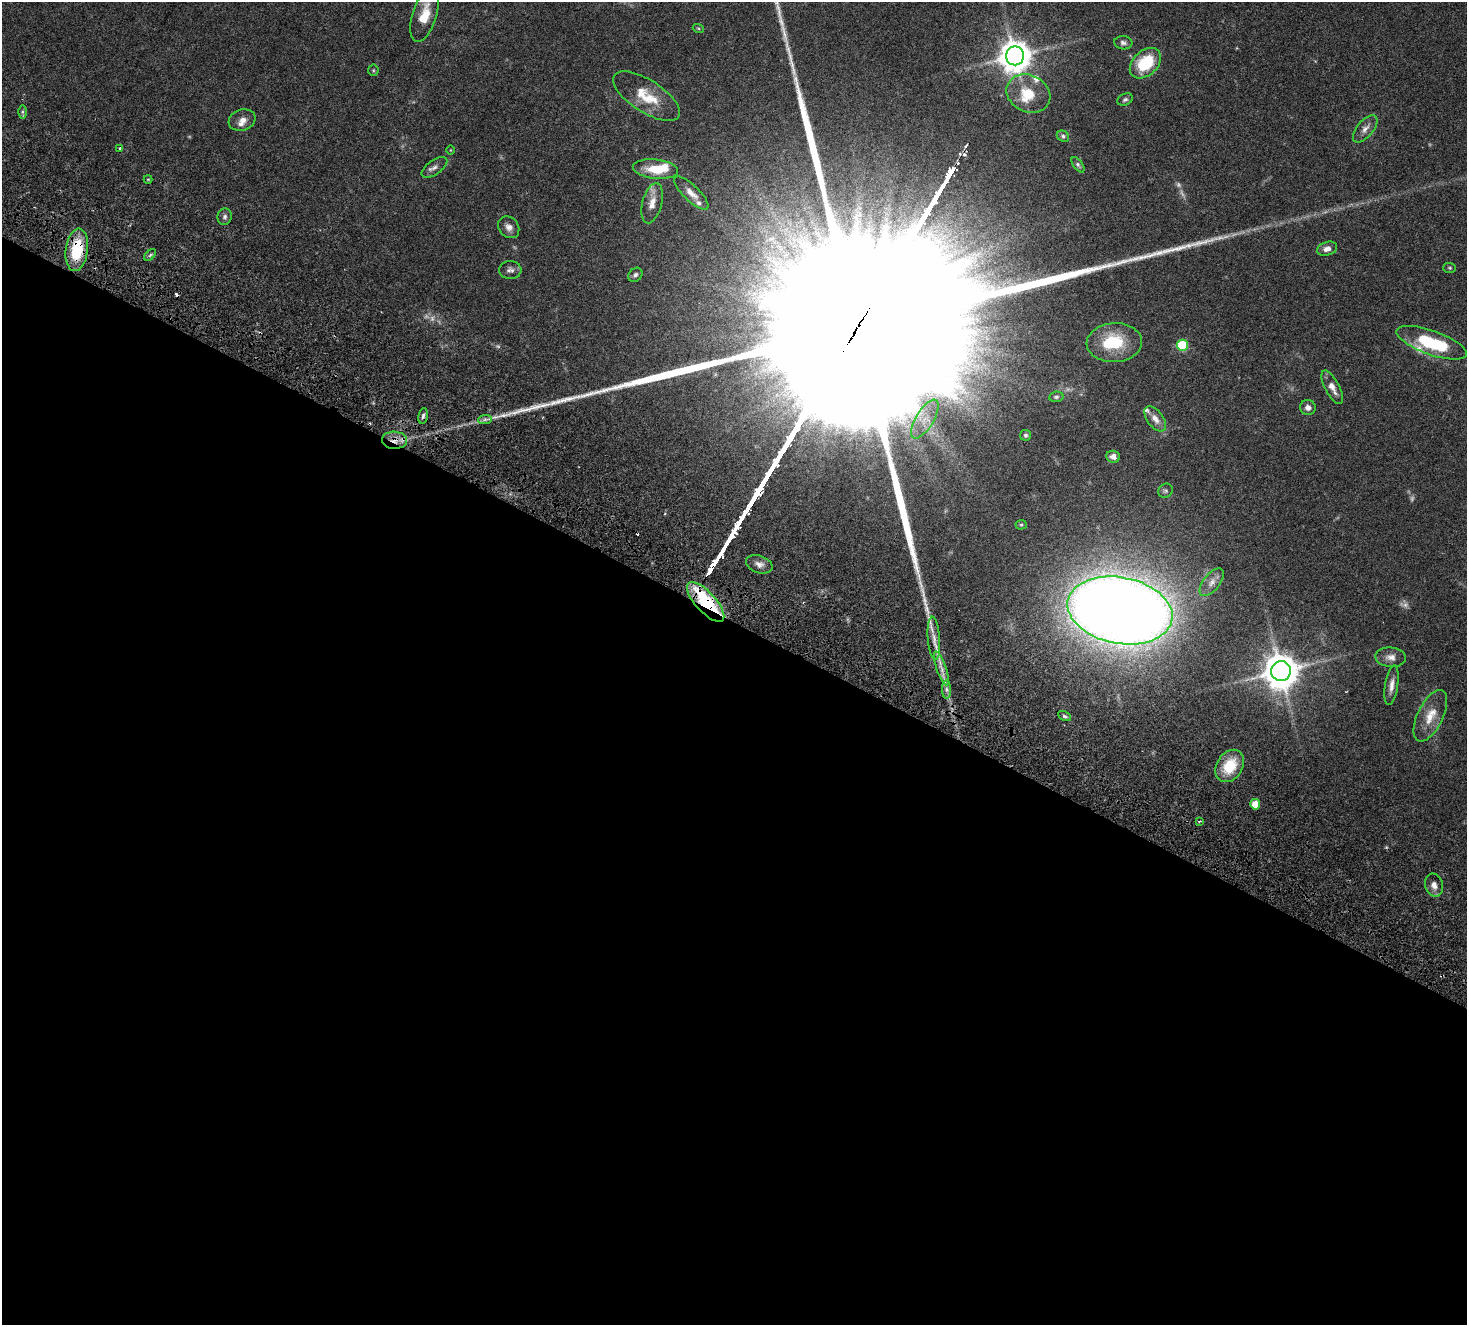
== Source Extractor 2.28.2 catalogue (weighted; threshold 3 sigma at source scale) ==
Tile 14 of 4 x 4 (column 2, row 4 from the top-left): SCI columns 1666-3130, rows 489-1811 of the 6271 x 6331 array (HDU 1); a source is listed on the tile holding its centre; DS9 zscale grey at full resolution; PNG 1469 x 1327 px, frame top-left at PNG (2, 2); each listed source drawn as its Kron ellipse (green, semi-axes under 4 px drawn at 4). Shown black and unused: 53% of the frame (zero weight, under 4 of 8 exposures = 12% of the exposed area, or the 3 px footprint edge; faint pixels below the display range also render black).
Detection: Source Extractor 2.28.2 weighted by HDU 2 'WHT'; one run over the whole footprint, this tile lists its part. Background 0.0478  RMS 0.0023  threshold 0.00922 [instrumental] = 3 sigma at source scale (4.09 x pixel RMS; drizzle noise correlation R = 1.36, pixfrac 0.8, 0.0396/0.0396 arcsec/px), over >= 5 px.
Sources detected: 81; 7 too faint to see at this stretch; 1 inside a brighter object's white glare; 4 cosmic-ray / hot-pixel residue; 1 long thin detection or spike segment (spike, bleed or trail) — neither listed nor drawn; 8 inside a brighter listed object's ellipse — not listed separately; the other 60 listed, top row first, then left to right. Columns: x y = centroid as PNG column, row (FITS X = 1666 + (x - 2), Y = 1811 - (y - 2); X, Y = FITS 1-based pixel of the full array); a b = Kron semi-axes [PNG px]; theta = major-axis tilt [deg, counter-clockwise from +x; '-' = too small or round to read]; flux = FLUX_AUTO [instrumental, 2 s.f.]
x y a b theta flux
424 15 28 12 73 4.2
698 28 6 3 -19 0.2
1123 43 9 6 -5 0.57
1015 56 9 9 - 340
1145 63 18 12 43 8.4
373 70 5 5 - 0.25
1028 94 23 18 -26 4.9
647 96 38 16 -33 5.5
1125 99 8 5 25 0.41
22 112 6 4 -90 0.31
242 120 14 10 19 1.3
1365 129 16 8 50 1.2
1063 136 6 5 - 0.37
120 148 4 3 - 0.27
450 150 4 3 - 0.13
1078 165 9 4 -54 0.38
434 167 15 7 35 0.86
655 169 23 9 -6 4.7
148 179 4 4 - 0.17
691 193 22 8 -44 1.7
652 203 21 9 76 1.9
225 217 8 7 - 0.6
509 227 12 9 -51 1.1
1327 249 10 7 17 1.1
77 250 21 11 82 9
150 255 7 4 45 0.36
1450 268 6 5 - 0.26
510 270 11 9 0 0.77
635 275 8 6 45 0.53
1114 343 28 19 3 7.2
1432 343 37 12 -19 11
1182 345 6 5 - 12
1332 387 18 7 -62 1.6
1056 397 7 5 8 0.37
1308 407 8 7 - 0.81
423 416 8 4 80 0.48
485 419 7 4 1 0.49
925 419 22 9 59 2.8
1155 419 15 8 -53 1.5
1025 435 5 5 - 0.37
394 440 12 8 -3 2.1
1113 457 7 6 - 0.95
1165 491 7 6 - 0.38
1021 525 5 5 - 0.26
759 564 13 8 -18 1.1
1212 582 16 8 52 1.3
706 602 25 10 -48 14
1120 610 53 33 -11 470
934 638 22 6 -86 1.7
1391 657 15 9 -5 1.3
941 668 18 4 -71 1.5
1281 671 10 10 - 460
1392 685 20 6 81 1.3
947 689 9 4 -89 0.68
1065 716 7 4 -27 0.34
1430 716 28 12 64 3.4
1230 766 17 12 57 5.7
1255 804 5 5 - 3.3
1200 821 4 3 - 0.22
1434 885 12 9 -73 1.2
Overlapping masked pixels (flux is a lower limit): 3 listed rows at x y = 77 250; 394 440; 706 602